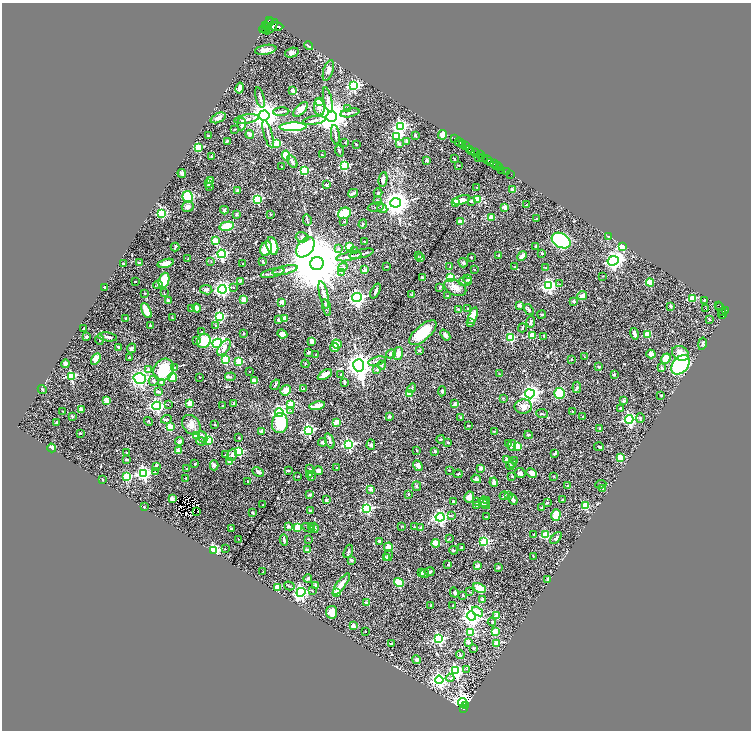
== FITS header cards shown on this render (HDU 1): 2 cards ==
NAXIS1  =                 1497
NAXIS2  =                 1456

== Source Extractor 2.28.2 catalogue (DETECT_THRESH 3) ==
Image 1497 x 1456 px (HDU 1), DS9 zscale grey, zoomed out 1/2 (1 PNG px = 2 x 2 image px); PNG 753 x 732 px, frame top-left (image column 1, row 1455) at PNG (2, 3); each listed source drawn as its Kron ellipse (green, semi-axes under 4 px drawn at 4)
Background 0.594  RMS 0.026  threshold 0.0775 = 3 sigma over >= 5 px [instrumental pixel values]
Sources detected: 599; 52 cannot appear on this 1/2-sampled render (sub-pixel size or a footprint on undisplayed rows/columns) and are neither listed nor drawn; of the other 547, the 500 brightest by FLUX_AUTO listed and drawn (47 fainter detections omitted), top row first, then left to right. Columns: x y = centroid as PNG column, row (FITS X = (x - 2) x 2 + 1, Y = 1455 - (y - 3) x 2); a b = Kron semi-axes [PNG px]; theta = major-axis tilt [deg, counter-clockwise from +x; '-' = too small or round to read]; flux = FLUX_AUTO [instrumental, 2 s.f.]
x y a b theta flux
270 20 2 1 - 77
268 24 6 4 31 1100
268 27 3 2 - 420
271 27 9 2 51 950
277 27 7 4 0 1000
263 29 4 1 - 220
266 29 4 2 - 200
308 46 5 2 - 4.3
266 50 11 4 10 27
292 53 7 4 16 14
328 70 10 5 72 23
354 86 4 4 - 740
240 88 5 3 - 30
293 90 2 2 - 56
260 98 10 3 -74 8.9
328 100 13 4 -78 20
319 101 3 3 - 83
319 107 8 5 -83 25
347 108 3 3 - 5.8
301 109 9 4 47 32
281 112 8 3 3 8.8
350 113 10 3 11 9.8
264 115 5 5 - 8000
331 117 5 5 - 9900
218 118 8 4 23 25
247 119 12 4 9 19
314 120 11 3 9 18
242 124 6 3 83 26
400 126 4 4 - 810
293 127 13 4 2 540
235 129 3 2 - 2.2
250 134 4 4 - 15
268 134 14 3 -74 16
335 135 10 2 -83 9.7
415 135 3 3 - 6.1
443 135 5 4 - 28
208 136 4 3 - 6.2
396 136 4 3 - 350
454 138 2 1 - 19
227 141 3 2 - 5.2
407 142 4 3 - 8
460 142 5 2 - 580
345 143 2 2 - 3.4
277 144 4 3 - 89
356 144 3 2 - 2.7
399 144 3 2 - 15
463 144 2 1 - 29
466 146 4 2 - 270
198 147 3 3 - 220
470 150 4 2 - 160
339 151 6 2 -71 5.9
472 152 3 2 - 170
476 152 2 2 - 270
286 155 5 3 - 160
322 155 2 2 - 6.1
480 155 3 1 - 190
212 157 2 2 - 14
479 157 3 2 - 68
483 158 4 3 - 420
454 159 3 2 - 4.4
427 160 2 2 - 29
487 160 3 2 - 310
292 161 7 3 -60 15
491 162 3 2 - 320
494 164 2 2 - 210
459 165 2 1 - 2.7
345 166 3 3 - 310
497 166 4 2 - 450
282 167 2 2 - 3.1
500 167 2 1 - 160
304 170 3 3 - 270
502 170 3 1 - 30
506 171 2 2 - 44
182 173 4 3 - 20
511 174 2 2 - 32
383 179 7 4 81 18
210 180 2 2 - 71
208 184 3 3 - 4.8
326 185 3 2 - 12
209 186 3 2 - 5.6
477 188 3 2 - 2.5
513 190 2 2 - 81
238 191 4 3 - 16
353 193 5 2 - 14
378 193 4 3 - 3.8
188 197 6 5 - 180
257 199 3 3 - 300
461 200 9 4 16 43
477 200 3 3 - 150
377 201 4 3 - 8.2
472 201 2 2 - 30
455 202 2 2 - 91
396 203 5 5 - 5300
526 205 2 1 - 2.5
188 207 6 5 - 17
376 207 8 2 12 5.8
505 207 2 2 - 68
382 208 5 4 - 15
224 210 4 2 - 6.7
162 213 3 3 - 450
344 213 6 5 - 130
236 214 3 2 - 5.5
271 214 3 2 - 3.4
491 218 2 2 - 71
536 219 2 2 - 8.7
307 220 6 3 -84 6.9
344 221 3 2 - 2.8
460 222 2 2 - 79
363 224 5 2 - 2.9
227 226 7 4 13 130
302 237 6 5 - 14
608 237 4 2 - 3.1
215 240 3 2 - 120
561 240 10 7 -29 720
365 242 2 2 - 5.5
272 246 9 5 -73 110
536 246 2 2 - 8.4
175 247 4 2 - 5.1
305 247 11 7 53 760
349 247 3 3 - 140
622 247 3 3 - 210
338 248 4 3 - 5
266 249 7 6 - 120
354 250 3 2 - 2.7
542 253 2 2 - 8.3
221 254 4 4 - 640
362 254 12 2 14 11
349 256 13 3 10 22
418 256 2 2 - 3.4
499 256 2 2 - 25
522 256 5 3 - 30
421 257 2 2 - 21
471 257 2 2 - 5.6
188 259 3 2 - 3.9
211 261 3 2 - 2.6
613 261 6 4 27 1700
263 262 4 2 - 5
139 263 4 3 - 9.2
166 263 8 3 15 30
242 263 2 1 - 3.3
317 263 7 6 - 58000
463 263 5 4 - 7.3
123 264 3 2 - 7.8
387 266 2 2 - 4.1
343 267 5 2 - 4.5
450 267 3 2 - 3
515 267 2 2 - 2.3
546 267 3 2 - 3.1
474 269 2 1 - 2.7
285 270 13 3 13 24
365 270 2 2 - 42
272 273 12 3 14 13
342 273 3 2 - 8
603 276 3 2 - 2.3
423 277 4 3 - 4.9
451 277 3 3 - 240
468 279 4 3 - 12
164 280 8 5 71 140
240 281 3 3 - 5.2
465 281 7 3 2 9.1
135 282 2 2 - 4.2
650 283 4 3 - 69
560 284 2 2 - 2.9
158 285 5 3 - 7.1
548 286 4 4 - 1100
104 287 2 2 - 11
440 287 4 2 - 6.7
234 288 2 1 - 3.1
455 288 11 7 -25 34
222 289 4 4 - 1300
206 290 6 4 -8 9.8
375 291 8 3 65 14
145 293 2 2 - 3
164 293 4 2 - 3.3
324 295 14 4 -77 28
412 295 3 2 - 5.6
448 296 3 3 - 3.5
582 296 5 3 - 36
357 298 5 4 - 1500
693 298 3 3 - 150
168 300 2 2 - 6.7
244 300 3 3 - 34
704 300 4 3 - 3.6
574 302 2 2 - 28
282 303 2 2 - 58
519 305 2 2 - 56
718 305 2 2 - 26
671 306 3 2 - 6.9
720 306 2 1 - 25
326 307 9 4 -75 12
191 308 4 2 - 3.4
197 308 4 3 - 19
705 308 2 1 - 27
458 309 3 3 - 3.9
468 309 4 3 - 5
146 310 8 3 -64 72
529 310 6 3 -53 7.3
725 311 3 3 - 210
722 312 3 1 - 150
542 314 4 2 - 3.3
722 314 5 3 - 270
473 316 9 3 72 51
220 317 3 3 - 330
126 318 3 3 - 5.2
172 318 3 2 - 2.5
285 319 2 2 - 90
709 319 3 2 - 2.6
278 320 3 3 - 13
531 322 6 3 88 8.7
470 323 3 3 - 6
215 325 2 2 - 3.7
150 326 2 2 - 14
522 328 4 2 - 4.5
84 329 2 2 - 3.5
202 332 3 2 - 2.6
243 333 4 3 - 3.4
423 333 17 7 41 180
282 334 5 4 - 23
634 334 6 3 -74 13
647 334 2 2 - 130
445 335 6 4 -51 14
532 335 3 3 - 150
544 336 3 2 - 4.6
87 337 3 3 - 8.3
108 337 9 3 -9 14
510 338 3 3 - 290
100 339 5 2 - 6.1
197 340 4 3 - 4.7
204 341 7 6 - 120
312 341 4 3 - 33
217 343 5 4 - 760
337 344 5 4 - 47
702 344 6 2 79 5.8
119 347 4 2 - 7.1
335 347 4 4 - 32
132 348 5 3 - 12
224 348 9 5 55 30
419 351 4 3 - 6.5
308 352 3 2 - 9
398 353 7 4 77 31
681 353 9 7 -30 40
391 354 5 4 - 18
651 354 4 3 - 24
316 355 3 3 - 4.8
129 357 2 2 - 10
584 357 4 2 - 3.4
96 359 6 4 59 46
225 359 3 3 - 91
571 359 3 2 - 3.4
666 359 5 4 - 60
377 361 9 3 13 9.8
239 362 3 3 - 160
65 364 4 3 - 22
305 364 4 2 - 2.6
359 365 6 5 - 5900
382 365 4 3 - 9.3
681 365 11 7 52 690
599 367 3 2 - 3.9
175 368 4 3 - 6.9
662 368 2 2 - 29
377 369 4 3 - 8.1
148 370 3 2 - 23
163 370 11 9 61 190
249 371 2 2 - 5.7
341 374 4 3 - 5
499 374 3 2 - 2.8
325 375 8 3 31 66
614 375 2 2 - 9.6
71 376 3 3 - 360
200 377 2 1 - 2.8
230 377 5 3 - 6.9
140 378 6 5 - 550
172 378 4 3 - 110
154 381 5 5 - 9.4
254 381 2 2 - 92
161 382 2 2 - 23
344 382 3 2 - 7.6
275 385 6 3 58 6
577 387 5 4 - 7.7
412 388 5 3 - 5.2
42 389 5 3 - 4.4
303 389 3 3 - 3.4
286 390 5 4 - 35
442 391 5 3 - 6.8
158 392 4 3 - 13
409 393 3 3 - 140
559 393 5 5 - 140
530 394 5 4 - 2100
661 395 3 3 - 3.7
503 398 3 2 - 2.4
106 400 3 2 - 94
624 401 4 3 - 9.8
190 403 3 2 - 110
233 403 3 2 - 3.5
168 404 2 2 - 2.3
291 404 3 3 - 180
455 404 2 2 - 33
157 406 4 4 - 1000
223 406 2 2 - 4.9
317 406 8 2 12 50
523 406 9 7 2 37
620 408 3 2 - 5.4
81 409 2 2 - 45
63 411 2 1 - 2.7
291 411 3 2 - 4.1
572 412 2 2 - 2.6
279 413 4 4 - 1200
542 414 6 2 -7 5.1
72 416 3 3 - 7.4
583 416 2 2 - 5
389 417 3 2 - 13
461 417 2 2 - 10
640 418 5 2 - 6.2
166 419 5 3 - 5.8
629 419 4 4 - 820
148 421 4 2 - 3.5
336 422 2 2 - 90
57 423 3 2 - 12
280 423 10 8 82 130
191 425 11 8 -51 32
215 425 2 2 - 5.1
468 426 3 2 - 3.2
170 427 3 2 - 110
599 428 2 2 - 15
308 430 4 4 - 710
262 432 2 2 - 47
494 432 3 3 - 3.1
80 433 2 2 - 4.7
528 435 4 2 - 7.6
197 436 3 3 - 230
203 437 6 4 -63 16
239 437 3 2 - 3.5
441 439 4 2 - 3.7
209 440 3 3 - 160
179 441 4 3 - 17
201 441 4 4 - 8.6
330 441 8 3 -71 11
322 442 4 4 - 9.7
448 442 3 2 - 4.6
348 444 4 4 - 730
508 444 3 2 - 3.7
371 445 5 4 - 11
512 445 5 3 - 6.2
518 446 3 2 - 84
599 447 5 2 - 6.3
52 448 4 3 - 26
417 450 2 2 - 9.9
179 451 2 2 - 86
239 451 3 3 - 290
435 451 2 2 - 23
127 453 3 2 - 4.1
555 453 3 2 - 7
225 455 2 1 - 2.8
232 455 6 4 72 16
620 458 3 3 - 180
126 459 3 2 - 8.4
507 460 2 2 - 53
515 461 2 2 - 9.6
229 462 2 2 - 75
513 463 3 3 - 7.8
195 464 2 2 - 11
214 465 5 4 - 13
156 466 4 3 - 10
418 466 5 4 - 22
510 466 4 4 - 12
337 468 3 2 - 3.7
481 468 4 3 - 16
186 469 2 2 - 3.3
310 469 3 2 - 3.2
288 470 4 2 - 4.3
318 470 4 3 - 10
450 470 2 2 - 2.8
155 472 2 2 - 3.4
258 472 6 3 -27 14
144 473 4 4 - 1000
520 473 5 5 - 14
532 473 5 4 - 26
458 474 4 2 - 4.3
310 475 3 2 - 12
298 476 3 2 - 2.6
512 476 3 2 - 3.5
553 476 3 2 - 2.5
127 477 4 4 - 160
311 477 3 2 - 3.2
186 479 4 2 - 2.7
476 479 5 4 - 11
103 480 2 2 - 4.1
248 481 2 2 - 4.5
494 482 5 3 - 30
601 484 5 3 - 5.7
417 486 5 4 - 6.5
568 486 2 2 - 13
603 488 4 3 - 5.2
371 489 2 2 - 46
408 494 2 2 - 11
310 495 2 2 - 15
508 495 2 2 - 16
504 496 4 3 - 4.5
469 497 5 5 - 30
172 499 2 2 - 46
326 500 2 2 - 23
487 500 4 3 - 4.7
513 500 5 3 - 11
562 500 2 2 - 3.4
453 501 2 2 - 17
476 502 3 2 - 3.8
485 502 5 3 - 5.8
547 503 3 3 - 6.7
484 504 7 3 -36 6.9
263 505 2 2 - 4.1
477 505 3 3 - 7.7
586 506 4 3 - 100
144 507 2 2 - 4
542 508 4 2 - 4.4
367 509 3 3 - 480
197 511 2 1 - 2.5
310 511 3 3 - 8.9
253 512 3 2 - 5.4
556 515 6 4 74 94
452 516 2 2 - 3.1
440 517 4 4 - 1100
486 517 3 1 - 2.5
288 526 4 3 - 12
402 526 3 2 - 2.5
414 526 2 2 - 2.8
297 527 2 2 - 130
312 527 3 3 - 9.5
231 528 3 3 - 5.4
308 528 6 3 -28 10
314 528 5 4 - 13
421 528 2 2 - 23
534 534 3 2 - 4.5
546 535 3 3 - 230
556 538 7 3 47 11
239 539 2 1 - 2.5
308 539 3 2 - 2.8
449 539 3 2 - 2.8
284 540 5 2 - 11
380 541 4 3 - 9.2
484 542 3 3 - 370
436 543 4 3 - 110
388 547 5 3 - 69
461 547 2 2 - 4.9
225 549 2 1 - 2.5
214 550 3 3 - 850
307 550 2 2 - 30
453 550 4 1 - 2.4
348 551 7 3 70 6.2
388 556 5 4 - 11
386 557 4 3 - 4.9
533 557 3 3 - 2.5
352 560 2 2 - 33
448 564 2 2 - 11
478 566 3 3 - 23
498 568 2 2 - 7.9
263 572 3 2 - 2.4
422 572 4 3 - 9.8
430 572 5 3 - 11
425 574 5 3 - 5.9
308 579 4 3 - 11
547 579 3 2 - 4.8
399 583 5 4 - 190
341 584 13 4 53 40
316 585 4 3 - 6.8
289 586 5 2 - 4.6
278 587 3 3 - 130
479 588 7 3 -27 78
312 591 2 2 - 2.8
301 592 4 4 - 1000
337 592 3 3 - 80
470 592 3 2 - 2.2
454 593 5 3 - 9.7
463 595 3 3 - 3.4
482 599 2 2 - 14
366 603 2 2 - 35
431 605 2 2 - 3.3
453 606 2 2 - 5.8
478 611 6 3 -35 43
332 612 6 5 - 47
471 616 5 4 - 2600
497 616 4 3 - 33
492 622 4 3 - 3.9
353 626 3 3 - 35
365 631 2 2 - 3.6
495 631 2 2 - 77
471 632 3 3 - 180
439 639 4 3 - 630
468 642 2 2 - 17
497 643 3 3 - 150
391 644 3 2 - 3.1
474 648 2 2 - 5
460 655 4 3 - 4.5
416 660 4 4 - 11
467 669 3 2 - 3.7
456 671 4 4 - 870
450 678 4 2 - 9
439 680 4 4 - 970
462 702 4 4 - 2300
466 706 3 2 - 640
463 709 4 3 - 250
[47 fainter detections neither listed nor drawn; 52 sub-pixel or undisplayed-footprint detections neither listed nor drawn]